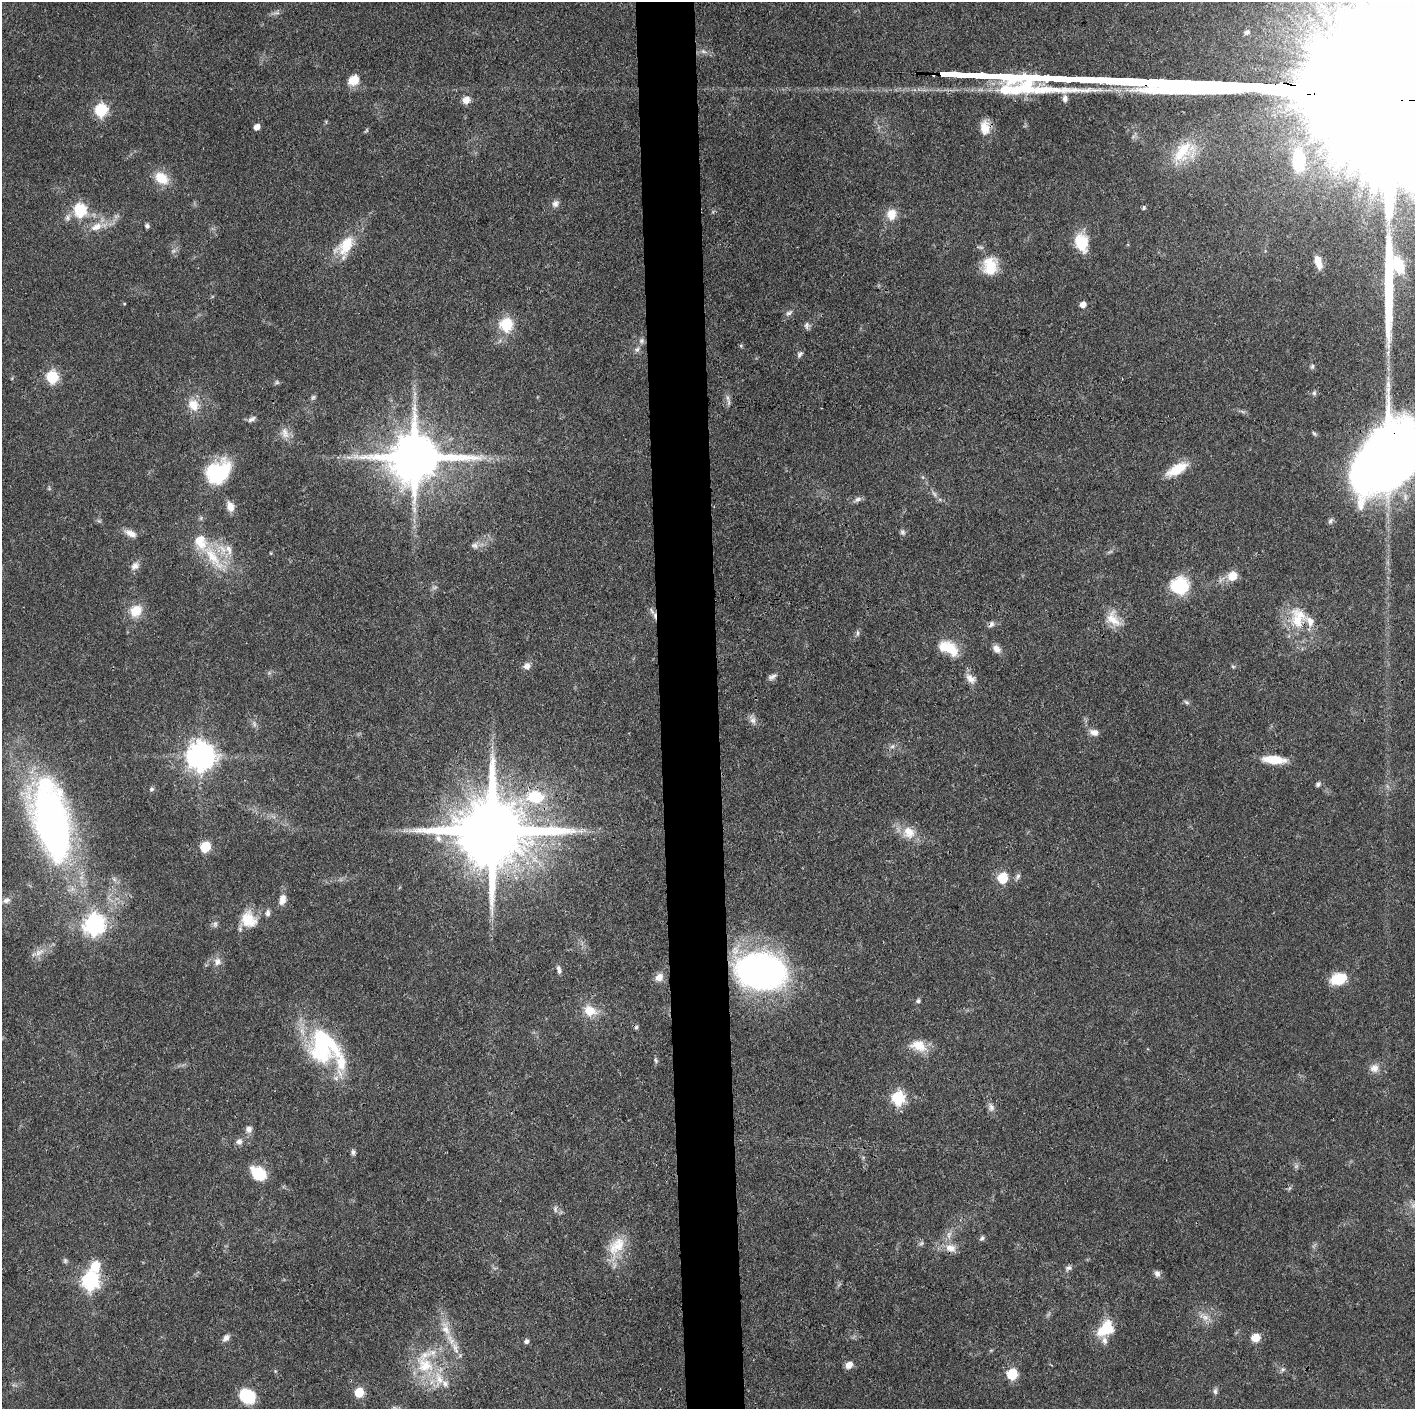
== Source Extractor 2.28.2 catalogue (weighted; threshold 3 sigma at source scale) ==
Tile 5 of 3 x 3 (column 2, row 2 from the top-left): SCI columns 1415-2827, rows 1408-2814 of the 4241 x 4221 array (HDU 1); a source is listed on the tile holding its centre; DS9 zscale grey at full resolution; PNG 1417 x 1411 px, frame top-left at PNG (2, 2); no overlay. Shown black and unused: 4% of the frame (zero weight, under 3 of 4 exposures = <1% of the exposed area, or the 3 px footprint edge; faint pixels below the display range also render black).
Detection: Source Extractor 2.28.2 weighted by HDU 2 'WHT'; one run over the whole footprint, this tile lists its part. Background 0.087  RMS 0.004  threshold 0.0179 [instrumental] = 3 sigma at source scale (4.5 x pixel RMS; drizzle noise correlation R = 1.50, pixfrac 1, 0.05/0.05 arcsec/px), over >= 5 px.
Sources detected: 146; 3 too faint to see at this stretch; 3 cosmic-ray / hot-pixel residue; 2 long thin detections or spike segments (spike, bleed or trail) — not listed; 11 inside a brighter listed object's ellipse — not listed separately; the other 127 listed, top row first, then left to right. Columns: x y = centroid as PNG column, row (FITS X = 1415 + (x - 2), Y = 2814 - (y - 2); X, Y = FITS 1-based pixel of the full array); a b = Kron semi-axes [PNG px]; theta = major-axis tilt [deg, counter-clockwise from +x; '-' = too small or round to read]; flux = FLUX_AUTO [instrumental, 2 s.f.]
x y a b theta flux
1247 32 8 5 23 0.87
353 80 13 11 39 5.7
1065 99 9 6 -86 1.7
466 100 9 7 44 3.4
101 110 7 6 - 50
257 127 5 4 - 3.3
985 127 19 12 -86 5.3
1183 150 31 21 60 16
1298 160 25 14 88 25
161 178 20 14 -37 7.5
555 204 10 8 57 1.8
1144 208 5 5 - 0.73
80 210 7 6 - 47
891 214 14 12 78 5.4
147 226 5 5 - 0.97
96 227 17 9 24 5.1
1081 242 20 13 -75 12
345 246 32 18 47 12
173 251 6 5 - 0.9
1318 262 14 7 -72 4.8
1399 265 24 14 -70 12
990 266 23 17 83 10
1083 304 6 5 - 2.9
789 313 10 5 29 1.2
506 325 7 6 - 43
806 325 10 5 -88 1.1
641 341 9 7 33 1.5
637 349 8 6 38 1.3
800 354 9 6 57 1
1312 366 7 5 68 0.73
52 377 7 6 - 44
277 382 6 5 - 0.69
1314 393 6 6 - 0.83
313 397 8 5 53 0.78
193 405 18 14 -60 6.2
251 419 11 6 31 1.4
285 433 16 9 -70 3.1
415 457 16 13 2 2700
1388 460 69 44 49 450
1177 469 27 11 29 9.1
218 472 28 22 36 26
858 499 11 6 30 1.3
230 506 11 8 -73 3.8
1330 521 8 6 64 1.1
902 532 8 6 -89 1
130 533 16 8 -22 2.9
474 545 11 8 -11 1.8
229 549 15 7 -70 2.9
213 558 47 14 -53 15
135 566 12 8 45 2.2
1232 576 12 10 47 5.1
1181 586 17 16 - 21
136 611 14 12 46 7.8
652 611 13 4 -53 1.5
1113 620 25 13 -46 6.9
1297 621 38 16 -76 14
991 624 9 7 57 1.3
857 633 8 5 84 0.98
948 648 25 14 -26 11
997 649 11 8 -48 2.6
527 666 10 9 - 2.1
1233 666 6 4 -2 0.53
772 677 12 6 27 1.5
970 679 16 10 -45 3.2
1186 702 8 4 -36 0.74
753 720 9 8 - 1.9
1094 732 12 8 -20 2.5
201 756 9 9 - 540
1274 760 25 8 -4 8.7
1318 784 6 5 - 1
152 789 6 5 - 0.8
535 797 23 16 0 19
51 821 81 33 -78 190
493 831 23 18 -1 5700
580 831 11 5 -2 2
909 832 19 17 -48 6.9
205 847 6 6 - 24
1018 876 8 6 59 1.1
1003 878 7 6 - 18
282 899 13 8 77 3.1
6 900 11 7 25 1.7
267 913 8 6 83 1.3
249 919 23 19 -49 9.3
94 924 8 8 - 210
215 924 9 6 81 1.2
39 952 14 7 29 3
217 962 12 10 -88 2.7
559 970 11 6 -73 1.4
761 971 46 31 -5 150
659 977 9 8 - 3.3
1339 979 18 13 14 10
918 1001 6 5 - 0.86
590 1011 16 13 -22 7
918 1045 22 14 -14 7.4
323 1046 40 33 -71 49
656 1060 8 4 -80 0.73
1374 1068 13 11 32 3.3
898 1098 7 7 - 50
991 1107 11 7 -73 1.8
249 1129 9 9 - 2
239 1141 9 8 - 1.7
353 1152 7 5 -90 1
259 1174 17 11 -41 13
555 1209 10 6 -86 1.2
949 1235 11 6 75 2
982 1238 7 6 - 0.87
921 1243 7 5 44 0.86
617 1246 31 18 53 11
951 1248 16 10 -21 4.3
65 1261 8 5 -76 0.82
95 1266 8 6 62 14
1069 1268 9 6 31 1.3
1157 1274 9 7 -68 1.6
90 1281 8 7 - 130
1205 1317 10 9 - 2.9
1106 1327 29 13 49 11
446 1329 22 11 -70 6.4
1255 1337 8 7 - 5.6
226 1338 10 7 45 1.7
526 1341 6 6 - 1.1
425 1365 32 23 -39 20
849 1365 8 6 33 3.3
1283 1370 8 5 20 0.9
1012 1374 6 6 - 27
1215 1391 9 5 -90 1.1
359 1392 6 6 - 17
247 1396 18 14 -31 13
Overlapping masked pixels (flux is a lower limit): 5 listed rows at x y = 415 457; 1388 460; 991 624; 51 821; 493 831
Isophote crosses this tile's border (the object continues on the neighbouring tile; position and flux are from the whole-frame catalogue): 1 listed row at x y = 1388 460